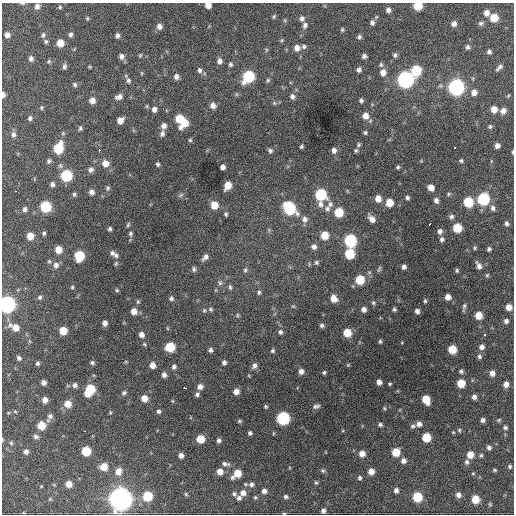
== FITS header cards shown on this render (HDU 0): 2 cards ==
NAXIS1  =                  512 / Axis length
NAXIS2  =                  512 / Axis length

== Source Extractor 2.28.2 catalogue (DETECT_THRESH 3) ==
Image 512 x 512 px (HDU 0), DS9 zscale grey, 1 PNG px = 1 image px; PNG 516 x 516 px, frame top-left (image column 1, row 512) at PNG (2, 3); no overlay
Background 1110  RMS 35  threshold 105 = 3 sigma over >= 5 px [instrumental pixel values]
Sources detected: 301; all 301 listed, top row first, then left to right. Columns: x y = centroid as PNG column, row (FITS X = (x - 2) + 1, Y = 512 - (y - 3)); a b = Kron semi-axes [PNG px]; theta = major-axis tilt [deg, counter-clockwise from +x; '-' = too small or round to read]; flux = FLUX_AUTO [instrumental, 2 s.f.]
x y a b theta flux
22 3 7 3 -4 2.9e+03
208 5 5 5 - 2.0e+04
37 6 6 5 - 9.5e+03
418 6 6 6 - 7.3e+04
60 7 5 5 - 3.0e+03
388 10 5 5 - 8.1e+03
486 13 7 6 - 1.3e+04
274 16 6 4 63 3.1e+03
87 18 6 4 71 2.9e+03
302 18 7 6 - 7.3e+03
494 18 6 6 - 4.5e+04
372 23 6 5 - 6.4e+03
481 23 7 6 - 5.6e+03
454 24 6 5 - 1.0e+04
305 25 8 6 80 7.4e+03
159 26 7 6 - 1.1e+04
342 30 6 4 76 3.2e+03
70 34 6 5 - 5.9e+03
7 35 5 5 - 1.1e+04
43 35 7 5 70 4.9e+03
117 35 6 4 86 7.1e+03
359 37 5 5 - 5.0e+03
282 40 5 5 - 3.1e+03
46 41 6 5 - 4.3e+03
60 43 6 6 - 3.0e+04
304 46 6 5 - 5.1e+03
467 47 6 5 - 5.6e+03
297 48 7 7 - 1.5e+04
266 50 6 4 73 3.0e+03
489 52 4 4 - 5.3e+03
140 55 5 4 - 3.0e+03
395 55 6 5 - 5.0e+03
122 56 7 6 - 1.0e+04
364 56 4 4 - 6.6e+03
31 58 6 5 - 7.9e+03
49 61 5 5 - 3.7e+03
220 61 7 6 - 1.0e+04
230 64 6 5 - 4.5e+03
381 65 6 5 - 4.3e+03
64 66 6 5 - 6.0e+03
90 67 5 4 - 2.2e+03
499 67 8 4 42 6.0e+03
200 70 7 6 - 6.4e+03
359 70 6 5 - 6.7e+03
416 70 7 6 - 1.2e+05
383 72 8 7 - 1.6e+04
142 73 5 3 - 2.4e+03
176 77 6 6 - 9.2e+03
248 77 8 7 - 1.8e+05
268 80 6 4 46 3.7e+03
405 80 7 7 - 8.1e+05
128 81 8 6 -78 6.7e+03
75 85 7 6 - 5.3e+03
456 87 7 7 - 7.7e+05
474 92 6 6 - 1.4e+04
3 95 5 4 - 8.8e+03
292 96 7 6 - 7.9e+03
119 97 9 6 19 1.1e+04
92 100 6 6 - 1.6e+04
361 101 6 5 - 4.7e+03
274 103 6 5 - 3.7e+03
213 105 6 6 - 1.2e+04
147 106 6 4 72 2.6e+03
41 108 6 4 85 3.0e+03
154 109 7 6 - 9.7e+03
494 109 6 5 - 2.0e+04
503 111 6 5 - 1.2e+04
365 116 7 7 - 1.9e+04
30 118 5 5 - 6.0e+03
179 119 7 6 - 5.2e+04
120 120 6 5 - 2.0e+04
185 123 9 6 57 3.9e+04
164 126 7 6 - 1.1e+04
490 126 5 4 - 3.5e+03
80 128 5 4 - 4.2e+03
365 133 5 4 - 3.7e+03
13 134 7 6 - 7.6e+03
162 134 7 6 - 7.1e+03
190 140 5 5 - 3.3e+03
359 145 5 5 - 3.7e+03
301 146 4 3 - 3.6e+03
497 146 5 5 - 9.6e+03
455 147 3 2 - 3.3e+03
58 148 8 6 70 1.1e+05
99 150 3 2 - 1.1e+04
334 150 6 5 - 9.7e+03
356 150 5 5 - 3.6e+03
270 151 6 6 - 5.3e+03
513 152 5 3 - 2.5e+03
49 161 5 5 - 5.2e+03
461 161 5 5 - 3.9e+03
105 163 8 7 - 1.8e+04
158 164 4 4 - 4.0e+03
223 167 5 4 - 9.3e+03
398 167 4 4 - 3.7e+03
91 170 6 6 - 8.2e+03
66 175 7 7 - 1.6e+05
52 184 6 5 - 6.8e+03
228 185 7 5 62 2.9e+04
431 187 6 5 - 1.7e+04
108 188 6 5 - 4.2e+03
15 191 3 2 - 2.3e+03
92 192 6 6 - 1.0e+04
74 194 6 4 -77 3.8e+03
321 194 7 7 - 1.6e+05
448 194 6 4 25 3.3e+03
181 195 8 5 36 4.8e+03
378 198 7 6 - 1.9e+04
407 198 5 4 - 5.3e+03
483 199 7 7 - 2.3e+05
436 200 6 5 - 7.9e+03
468 202 7 6 - 9.6e+04
389 203 6 6 - 3.7e+04
320 204 9 7 -85 1.1e+04
330 204 8 7 - 9.0e+03
214 205 7 6 - 3.3e+04
45 207 7 6 - 1.3e+05
289 208 8 7 - 2.3e+05
493 208 7 6 - 7.5e+03
25 209 6 5 - 6.4e+03
327 209 9 7 47 9.6e+03
339 212 7 6 - 6.3e+04
226 214 6 5 - 4.1e+03
451 217 6 5 - 5.9e+03
305 219 9 8 - 1.2e+04
372 219 7 5 -51 1.4e+04
507 223 5 5 - 5.5e+03
429 224 4 2 - 3.7e+03
128 225 7 4 64 3.6e+03
457 228 6 6 - 6.4e+04
110 229 4 4 - 4.5e+03
440 231 6 6 - 8.3e+03
44 233 5 4 - 4.0e+03
130 234 6 5 - 5.0e+03
325 235 7 6 - 4.2e+04
30 236 6 5 - 2.9e+04
442 239 5 5 - 5.7e+03
350 240 7 7 - 2.4e+05
314 247 7 7 - 9.5e+03
475 248 5 4 - 2.9e+03
489 249 4 4 - 4.6e+03
58 250 6 6 - 2.9e+04
112 253 7 7 - 6.8e+03
350 254 7 6 - 9.6e+04
116 255 7 7 - 6.3e+03
79 256 7 6 - 9.9e+04
205 257 9 5 47 9.5e+03
49 261 5 4 - 3.1e+03
316 262 6 5 - 4.4e+03
116 264 6 4 69 3.3e+03
56 265 7 7 - 1.0e+04
479 266 9 6 -63 1.1e+04
404 267 4 4 - 7.1e+03
194 269 7 5 -75 5.4e+03
379 269 9 3 66 3.5e+03
245 270 7 5 81 4.7e+03
457 270 5 4 - 3.5e+03
487 275 5 4 - 3.1e+03
360 280 6 6 - 7.0e+04
220 283 8 6 -76 5.7e+03
72 287 5 4 - 3.1e+03
230 287 7 4 -80 4.2e+03
117 290 5 4 - 3.1e+03
259 292 6 5 - 4.4e+03
40 297 6 5 - 4.7e+03
448 297 5 5 - 1.6e+04
171 298 6 5 - 5.0e+03
334 299 7 6 - 2.0e+04
425 301 5 4 - 3.4e+03
138 302 6 4 89 3.3e+03
373 303 6 5 - 3.9e+03
7 304 7 7 - 8.7e+05
293 306 6 3 -18 2.5e+03
464 306 9 5 74 5.3e+03
509 307 5 5 - 2.0e+04
211 309 6 5 - 4.0e+03
364 309 5 5 - 1.0e+04
394 309 4 3 - 3.8e+03
204 310 5 4 - 3.1e+03
134 311 6 6 - 1.7e+04
417 311 4 4 - 8.0e+03
237 315 6 4 -90 3.1e+03
478 315 6 5 - 3.4e+04
506 321 6 5 - 7.4e+03
105 323 5 4 - 9.8e+03
10 325 8 7 - 8.4e+03
322 325 5 5 - 5.3e+03
16 328 6 6 - 2.0e+04
167 328 5 3 - 2.2e+03
63 331 6 6 - 4.0e+04
280 332 6 5 - 5.7e+03
347 333 6 6 - 4.5e+04
485 334 3 2 - 3.4e+03
141 335 6 5 - 1.2e+04
380 341 5 4 - 3.6e+03
144 344 5 4 - 2.8e+03
170 347 6 6 - 7.9e+04
482 347 6 6 - 9.9e+03
452 349 6 6 - 5.7e+04
210 350 5 5 - 5.7e+03
272 351 5 5 - 3.8e+03
479 356 7 5 -68 5.3e+03
19 358 5 4 - 5.5e+03
37 363 4 4 - 4.5e+03
92 363 5 4 - 4.5e+03
224 363 5 5 - 6.0e+03
152 365 6 5 - 1.6e+04
348 365 5 4 - 2.4e+03
174 366 6 5 - 6.1e+03
254 366 7 5 62 8.0e+03
301 371 6 5 - 1.0e+04
461 371 5 5 - 5.0e+03
324 372 4 3 - 3.5e+03
492 373 6 5 - 1.2e+04
164 375 5 5 - 8.9e+03
44 382 5 4 - 9.4e+03
379 382 5 5 - 1.1e+04
461 383 6 6 - 4.9e+04
390 384 4 3 - 2.8e+03
506 384 6 5 - 1.3e+04
75 385 6 6 - 7.3e+03
200 387 6 6 - 1.1e+04
185 388 4 2 - 5.4e+03
89 390 10 6 61 1.0e+05
236 391 5 5 - 1.4e+04
124 393 6 6 - 4.9e+03
197 394 6 5 - 5.6e+03
474 397 5 5 - 8.4e+03
144 398 6 6 - 2.4e+04
426 399 8 6 -63 4.4e+04
45 400 5 5 - 1.3e+04
173 401 5 3 - 2.3e+03
68 404 7 6 - 2.7e+04
266 406 4 4 - 3.1e+03
316 406 9 5 15 6.2e+03
384 408 5 4 - 2.8e+03
15 411 6 4 -2 2.5e+03
159 411 4 4 - 4.9e+03
110 412 5 3 - 2.1e+03
50 416 8 7 - 8.0e+03
283 418 7 7 - 3.2e+05
483 420 4 4 - 6.7e+03
499 420 6 4 22 3.4e+03
239 421 5 4 - 3.2e+03
380 424 4 4 - 4.6e+03
419 424 6 6 - 1.0e+04
41 425 6 6 - 4.4e+04
413 426 7 5 20 4.5e+03
505 428 6 5 - 4.8e+03
459 430 5 4 - 3.1e+03
84 431 3 2 - 5.1e+03
453 432 4 4 - 2.3e+03
250 433 4 4 - 4.8e+03
36 437 7 5 -5 5.9e+03
426 437 6 6 - 6.7e+04
200 439 6 6 - 4.8e+04
2 440 5 3 - 2.2e+03
219 440 4 4 - 6.1e+03
11 443 5 5 - 3.4e+03
489 447 5 5 - 6.6e+03
86 451 6 6 - 7.8e+04
26 452 6 5 - 7.3e+03
396 452 6 6 - 4.3e+04
362 454 6 6 - 1.7e+04
181 455 5 4 - 1.0e+04
470 455 6 6 - 2.7e+04
481 455 6 4 89 3.8e+03
403 461 6 6 - 9.9e+03
467 462 7 5 76 6.3e+03
225 464 9 5 -11 7.3e+03
510 466 5 4 - 4.0e+03
104 467 6 6 - 2.8e+04
495 470 5 4 - 3.1e+03
118 471 8 7 - 1.8e+04
220 471 6 6 - 2.0e+04
323 471 6 5 - 4.0e+03
371 471 5 5 - 1.8e+04
237 473 8 5 42 4.0e+04
473 473 5 3 - 2.4e+03
360 478 5 5 - 4.7e+03
316 483 6 5 - 3.5e+03
69 484 5 5 - 2.0e+04
245 484 4 3 - 2.7e+03
251 484 6 6 - 6.7e+03
41 486 4 3 - 1.6e+03
396 490 5 4 - 7.7e+03
264 491 6 5 - 9.1e+03
243 493 7 7 - 1.4e+04
186 494 6 4 -47 2.9e+03
234 494 6 5 - 5.0e+03
458 495 6 5 - 1.0e+04
147 496 6 6 - 8.3e+04
255 497 6 4 70 3.3e+03
286 497 6 5 - 5.4e+03
417 497 6 6 - 9.0e+04
239 498 6 6 - 6.9e+03
50 499 5 4 - 2.4e+03
120 499 9 9 - 2.3e+06
475 499 6 6 - 4.6e+04
323 511 6 5 - 7.7e+03
284 513 4 3 - 2.4e+03
At the frame edge (FLAGS 8, measured only in part): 8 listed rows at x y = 22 3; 208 5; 418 6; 3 95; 513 152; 7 304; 2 440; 284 513